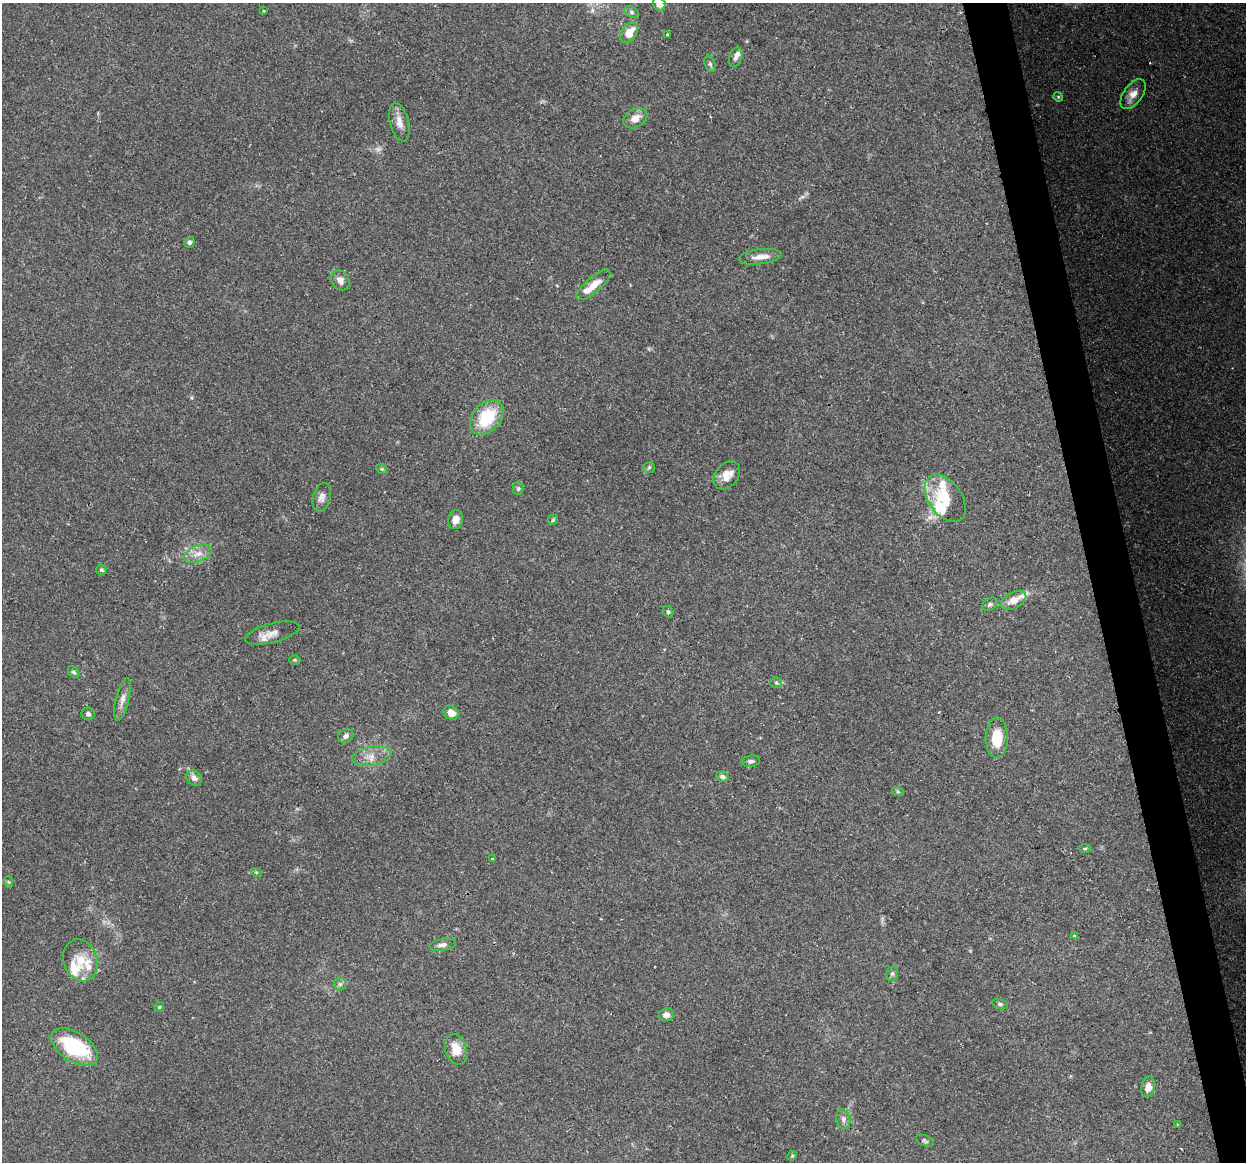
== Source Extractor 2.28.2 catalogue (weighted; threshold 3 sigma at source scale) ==
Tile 6 of 4 x 4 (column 2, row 2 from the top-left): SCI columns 1245-2488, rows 2407-3566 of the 4977 x 4761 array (HDU 1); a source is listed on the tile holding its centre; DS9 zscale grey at full resolution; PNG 1248 x 1164 px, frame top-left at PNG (2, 3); each listed source drawn as its Kron ellipse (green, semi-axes under 4 px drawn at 4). Shown black and unused: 3% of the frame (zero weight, under 2 of 3 exposures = <1% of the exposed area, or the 3 px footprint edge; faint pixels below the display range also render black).
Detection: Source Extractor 2.28.2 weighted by HDU 2 'WHT'; one run over the whole footprint, this tile lists its part. Background 0.148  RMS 0.0061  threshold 0.0276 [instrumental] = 3 sigma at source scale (4.5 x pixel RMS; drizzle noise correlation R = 1.50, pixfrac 1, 0.0396/0.0396 arcsec/px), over >= 5 px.
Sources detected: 70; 1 too faint to see at this stretch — neither listed nor drawn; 7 inside a brighter listed object's ellipse — not listed separately; the other 62 listed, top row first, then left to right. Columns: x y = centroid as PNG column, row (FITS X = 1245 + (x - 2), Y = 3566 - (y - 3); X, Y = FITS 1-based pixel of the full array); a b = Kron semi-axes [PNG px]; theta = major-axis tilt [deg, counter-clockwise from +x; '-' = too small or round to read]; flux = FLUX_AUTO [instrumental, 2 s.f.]
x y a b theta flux
659 4 7 6 - 5.6
264 11 3 3 - 0.66
632 12 8 5 -28 1.4
629 32 11 7 54 10
667 35 3 3 - 1.1
736 57 10 6 73 2.2
710 64 8 5 -68 1.5
1133 94 17 9 54 6.6
1058 97 5 4 - 0.75
635 118 13 9 30 6.1
399 122 20 9 -76 5.7
189 242 6 5 - 1.5
760 257 21 7 7 6
340 280 11 8 -56 3.9
593 285 21 7 41 8.4
487 417 20 14 49 28
649 467 5 5 - 1.2
382 469 6 4 -42 0.84
727 475 16 11 50 7.7
518 488 6 5 - 1.1
322 497 15 8 75 3.7
945 498 27 16 -54 22
455 520 9 7 72 4.9
553 520 6 4 47 0.86
198 554 14 8 21 5.6
101 570 5 5 - 1.3
1014 600 13 8 28 6.8
990 604 8 6 33 1.7
668 612 6 5 - 1
272 633 28 9 15 6.5
295 660 5 5 - 0.82
73 672 7 4 -50 1.2
776 683 6 5 - 1
122 699 22 6 76 4.4
451 713 8 6 -30 6.2
88 714 6 6 - 2
346 736 8 6 28 2.4
997 738 20 11 89 16
372 756 20 9 10 7.1
751 761 9 5 9 1.7
722 777 6 5 - 1.6
194 778 8 7 - 2.9
898 792 6 4 -18 0.85
1085 848 6 4 2 0.8
492 859 3 2 - 0.76
256 872 6 3 -17 0.69
9 882 6 4 -70 0.78
1075 936 3 3 - 1.9
442 945 13 6 10 3
80 960 21 17 -69 13
892 974 7 5 74 1.4
340 984 6 6 - 1.5
1000 1004 8 5 -14 1.4
159 1007 5 5 - 0.76
666 1015 7 6 - 3.7
74 1047 26 14 -32 49
456 1049 15 10 -73 9.4
1148 1087 10 6 78 4
843 1119 10 7 -73 2.6
1177 1124 4 2 - 0.44
925 1141 9 5 -23 1.2
792 1156 5 4 - 0.68
Isophote crosses this tile's border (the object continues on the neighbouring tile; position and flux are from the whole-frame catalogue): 1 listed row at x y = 659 4